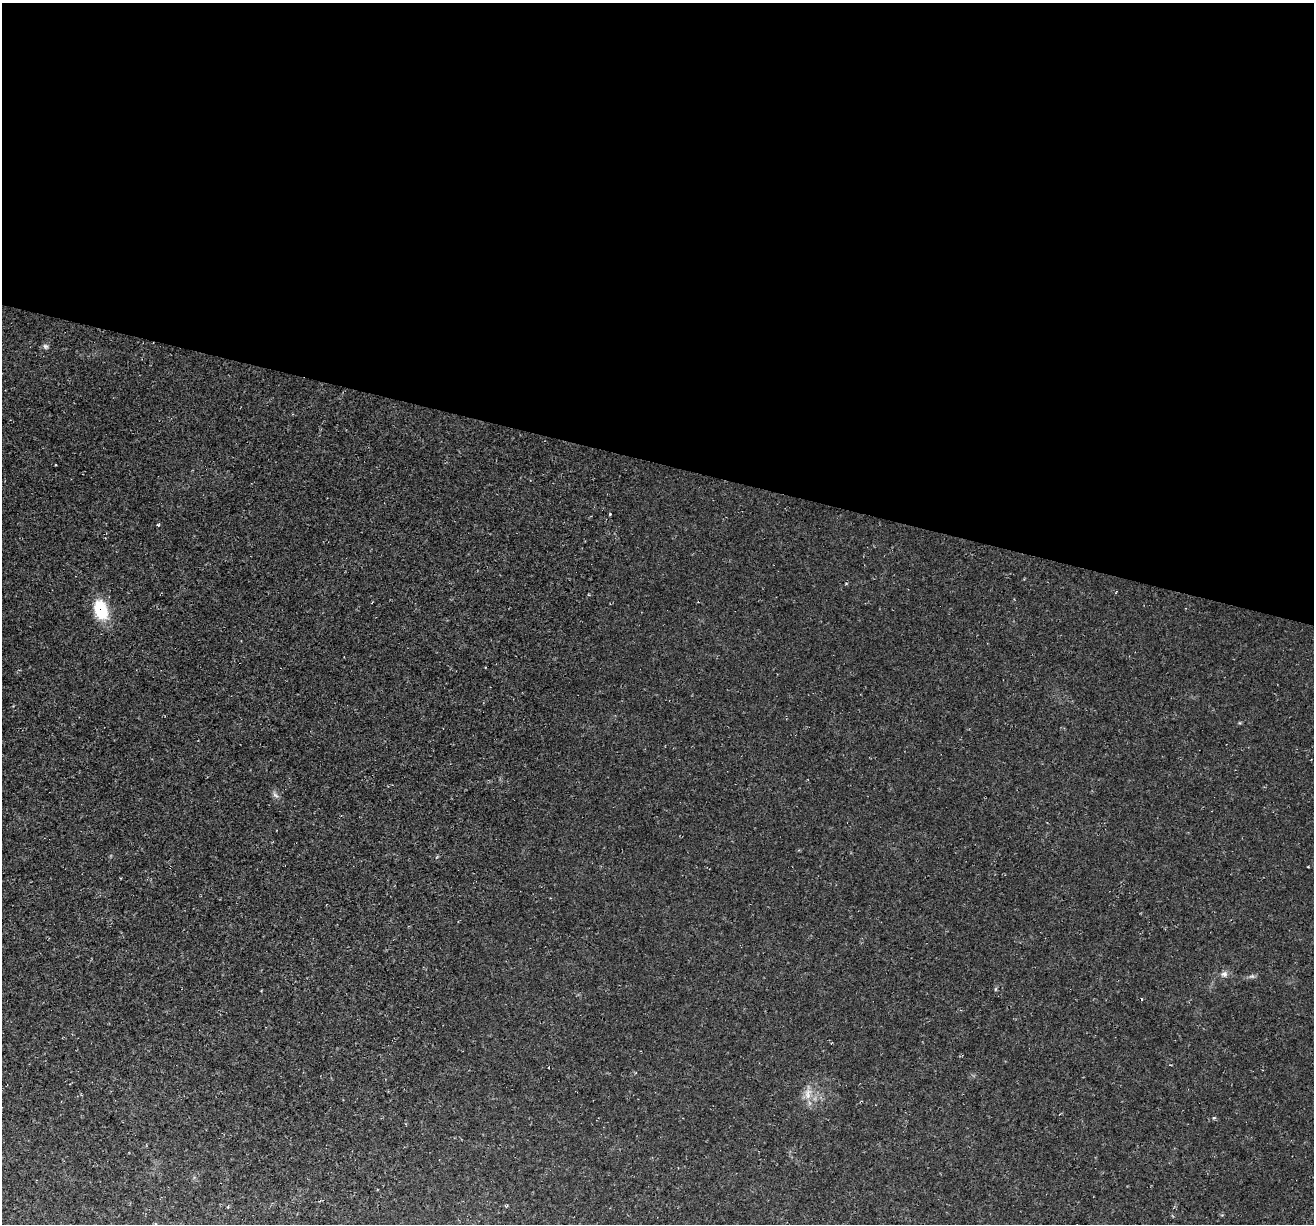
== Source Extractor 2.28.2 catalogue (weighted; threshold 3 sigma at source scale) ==
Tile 3 of 4 x 4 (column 3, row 1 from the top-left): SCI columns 2627-3938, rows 3795-5016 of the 5255 x 5276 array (HDU 1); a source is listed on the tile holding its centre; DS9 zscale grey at full resolution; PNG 1316 x 1226 px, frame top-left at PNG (2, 3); no overlay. Shown black and unused: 38% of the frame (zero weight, under 2 of 3 exposures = <1% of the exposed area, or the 3 px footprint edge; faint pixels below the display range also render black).
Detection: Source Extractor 2.28.2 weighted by HDU 2 'WHT'; one run over the whole footprint, this tile lists its part. Background 0.0231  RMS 0.0062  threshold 0.0277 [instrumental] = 3 sigma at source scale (4.5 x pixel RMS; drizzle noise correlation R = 1.50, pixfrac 1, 0.05/0.05 arcsec/px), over >= 5 px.
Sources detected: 11; all 11 listed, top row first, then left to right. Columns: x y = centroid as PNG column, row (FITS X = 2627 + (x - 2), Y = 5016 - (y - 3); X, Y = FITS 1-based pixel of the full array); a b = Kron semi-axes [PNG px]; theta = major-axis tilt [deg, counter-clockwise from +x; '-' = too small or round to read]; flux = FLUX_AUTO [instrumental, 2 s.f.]
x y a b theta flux
46 346 8 7 - 1.6
610 514 3 3 - 0.6
158 525 5 3 - 0.62
101 610 27 16 -71 21
275 795 11 5 -42 2
1308 867 2 2 - 0.43
1224 974 9 8 - 2.6
1252 976 8 5 6 1.5
995 989 6 4 89 0.8
808 1093 17 10 85 7
1214 1118 4 4 - 0.95
Overlapping masked pixels (flux is a lower limit): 1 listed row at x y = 101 610